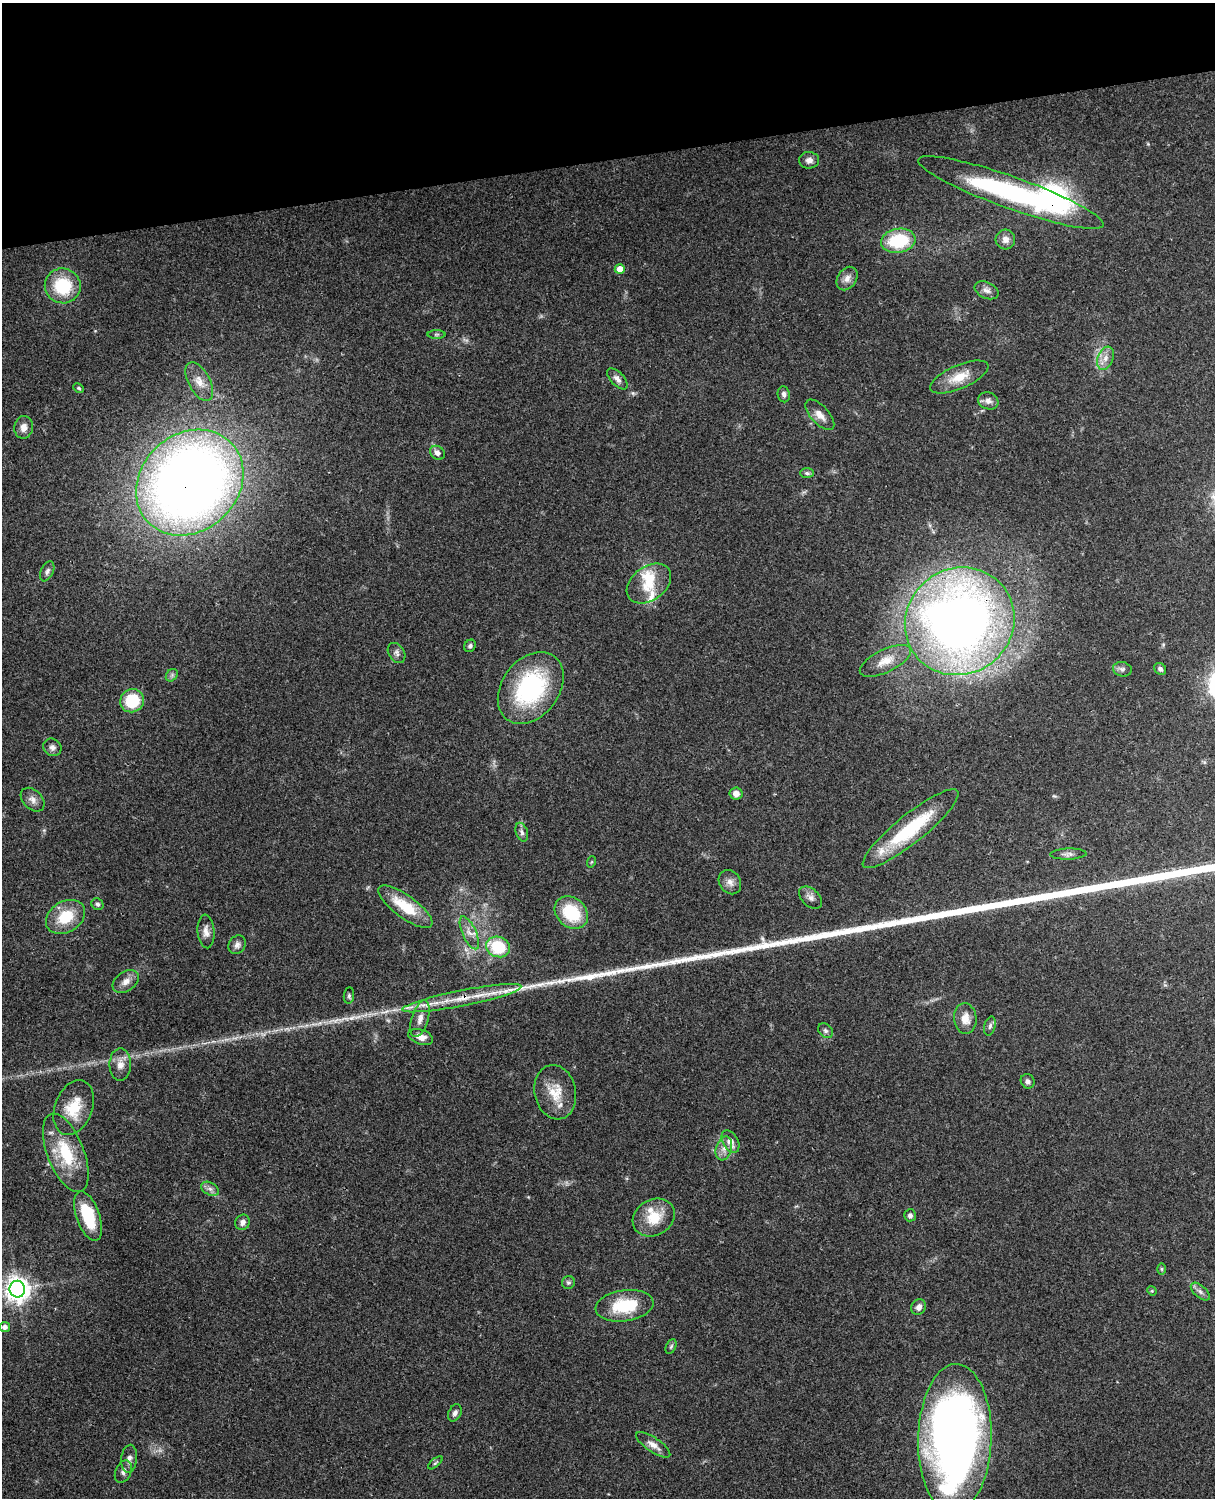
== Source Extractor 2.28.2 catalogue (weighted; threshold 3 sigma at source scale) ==
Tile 3 of 4 x 3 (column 3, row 1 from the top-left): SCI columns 2546-3758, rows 3269-4764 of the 5089 x 4926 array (HDU 1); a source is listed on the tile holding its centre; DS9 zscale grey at full resolution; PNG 1217 x 1500 px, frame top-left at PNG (2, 3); each listed source drawn as its Kron ellipse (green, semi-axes under 4 px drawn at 4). Shown black and unused: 11% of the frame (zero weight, under 3 of 4 exposures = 6% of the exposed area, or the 3 px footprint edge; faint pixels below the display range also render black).
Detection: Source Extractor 2.28.2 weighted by HDU 2 'WHT'; one run over the whole footprint, this tile lists its part. Background 0.0794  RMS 0.0059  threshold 0.0266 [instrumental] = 3 sigma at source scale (4.5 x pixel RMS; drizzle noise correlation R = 1.50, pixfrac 1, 0.05/0.05 arcsec/px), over >= 5 px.
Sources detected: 92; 2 too faint to see at this stretch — neither listed nor drawn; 6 inside a brighter listed object's ellipse — not listed separately; the other 84 listed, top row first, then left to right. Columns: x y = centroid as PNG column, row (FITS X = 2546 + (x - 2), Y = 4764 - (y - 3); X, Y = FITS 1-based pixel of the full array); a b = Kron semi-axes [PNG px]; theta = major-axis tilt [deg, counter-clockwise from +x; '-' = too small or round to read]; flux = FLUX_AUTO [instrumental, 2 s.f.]
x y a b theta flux
809 160 10 8 -2 3.1
1011 192 98 16 -20 110
1005 239 10 10 - 3.9
898 241 17 12 8 31
620 269 5 5 - 6.5
847 278 13 9 56 4
63 286 18 17 - 30
986 290 12 8 -24 2.9
436 334 9 4 0 1.1
1105 358 12 8 68 4.1
959 377 31 11 23 12
617 379 13 6 -46 3
199 381 21 10 -61 6.8
79 388 5 3 - 0.77
784 394 8 6 -81 2.1
988 401 10 8 -19 3
820 415 19 9 -48 5.5
24 427 11 9 81 4.7
437 453 8 6 -39 3.1
807 473 7 5 0 1.3
190 483 58 48 43 700
47 571 10 6 65 2
649 584 24 17 37 14
960 621 56 52 37 540
470 646 6 5 - 1.4
397 653 11 8 -58 2.3
885 661 28 11 26 9
1122 669 9 7 -14 1.9
1160 669 6 5 - 1.6
172 675 7 5 47 1.3
531 688 39 28 53 71
132 701 12 11 - 23
52 747 9 8 - 2.5
736 794 6 6 - 3.9
33 800 14 9 -45 3.8
910 829 60 14 39 42
522 832 10 6 -71 2
1068 854 18 5 2 2.6
591 862 6 3 70 0.62
730 882 13 10 -57 3.8
810 897 13 8 -41 3.2
97 904 6 5 - 1.5
405 907 32 11 -36 21
571 913 18 14 -42 29
66 917 21 15 31 19
206 931 17 8 -85 4.1
469 933 18 7 -66 4.7
237 945 9 8 - 2.5
498 947 12 10 -21 28
126 982 14 9 34 4.5
349 996 8 5 82 1.3
462 998 60 8 11 19
965 1018 15 11 -85 6.8
420 1019 19 8 73 5.6
990 1026 9 5 75 1.7
825 1031 8 6 -45 1.7
421 1037 13 7 -19 5.1
120 1064 16 10 90 5.7
1028 1081 7 6 - 1.7
555 1092 27 20 -78 14
74 1108 28 18 69 18
730 1141 12 7 -60 5.1
724 1148 12 8 73 4.2
66 1153 41 18 -69 28
210 1189 9 6 -30 2.4
910 1215 6 5 - 1.6
88 1216 26 11 -71 25
654 1218 22 18 31 17
242 1222 8 7 - 2.5
1162 1269 6 4 -89 0.8
568 1282 6 6 - 1.5
17 1289 8 8 - 540
1152 1291 5 4 - 0.6
1200 1292 11 6 -42 2.3
625 1306 29 15 8 27
919 1307 8 7 - 3
5 1327 5 5 - 2.6
671 1346 8 5 63 1.1
455 1413 9 6 64 2.1
955 1438 74 36 88 490
653 1445 20 7 -34 4.6
129 1459 14 8 84 3.2
435 1463 9 3 40 0.88
123 1472 12 7 66 2.5
Overlapping masked pixels (flux is a lower limit): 4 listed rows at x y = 1011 192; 190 483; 960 621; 462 998
Isophote crosses this tile's border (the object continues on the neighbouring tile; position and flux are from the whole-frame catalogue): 1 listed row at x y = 955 1438